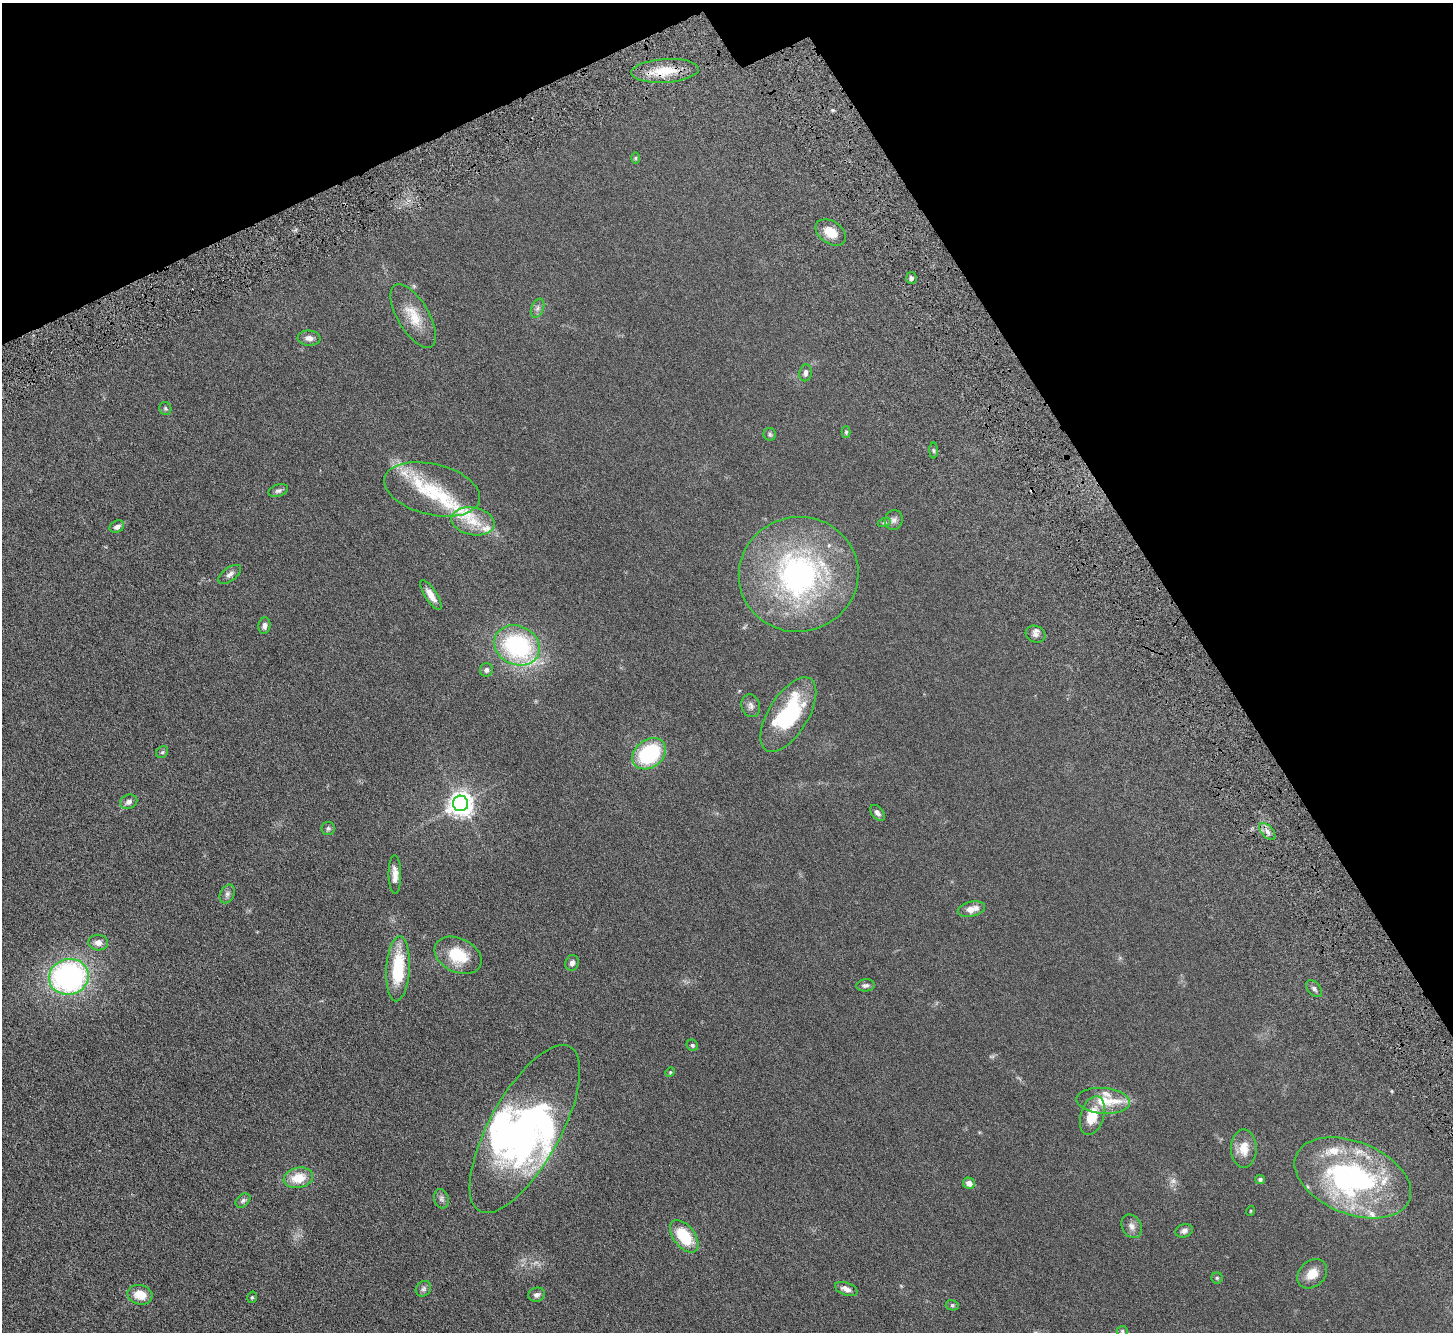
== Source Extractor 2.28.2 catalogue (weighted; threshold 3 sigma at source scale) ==
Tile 3 of 4 x 4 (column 3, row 1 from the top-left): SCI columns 3004-4454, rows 4235-5564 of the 6006 x 5937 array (HDU 1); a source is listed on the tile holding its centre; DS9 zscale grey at full resolution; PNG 1455 x 1334 px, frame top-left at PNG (2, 3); each listed source drawn as its Kron ellipse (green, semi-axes under 4 px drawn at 4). Shown black and unused: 24% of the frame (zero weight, under 4 of 8 exposures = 5% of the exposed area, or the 3 px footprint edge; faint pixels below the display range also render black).
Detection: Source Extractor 2.28.2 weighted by HDU 2 'WHT'; one run over the whole footprint, this tile lists its part. Background 0.0462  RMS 0.0061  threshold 0.025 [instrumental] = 3 sigma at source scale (4.09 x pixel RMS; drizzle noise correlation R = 1.36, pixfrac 0.8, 0.05/0.05 arcsec/px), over >= 5 px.
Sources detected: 85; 2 too faint to see at this stretch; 4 inside a brighter object's white glare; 1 long thin detection or spike segment (spike, bleed or trail) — neither listed nor drawn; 9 inside a brighter listed object's ellipse — not listed separately; the other 69 listed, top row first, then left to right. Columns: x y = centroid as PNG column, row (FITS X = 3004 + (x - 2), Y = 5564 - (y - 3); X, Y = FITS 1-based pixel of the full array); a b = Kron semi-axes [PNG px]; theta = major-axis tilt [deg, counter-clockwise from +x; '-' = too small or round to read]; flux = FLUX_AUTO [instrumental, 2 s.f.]
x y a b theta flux
665 71 34 12 4 12
635 158 6 4 89 0.58
831 232 17 11 -33 7.3
911 278 6 5 - 1.5
537 308 10 6 66 1.6
413 316 36 15 -59 12
309 338 11 7 -5 2.6
805 373 8 6 81 1.8
165 409 6 6 - 0.76
846 432 6 4 89 0.75
770 434 6 6 - 0.98
933 450 8 4 -89 0.8
432 489 49 25 -13 29
278 491 10 6 19 1.3
894 520 10 9 - 2
473 521 22 13 -10 9.5
884 523 6 4 18 0.77
117 527 7 5 28 2.2
230 574 13 6 36 2.1
799 574 60 57 14 120
431 595 17 6 -57 4.2
264 626 8 6 83 1.9
1036 634 10 8 -26 2.2
517 645 23 19 -25 61
486 670 7 6 - 1.5
751 706 11 9 -73 2.2
788 715 42 20 58 41
162 752 6 5 - 0.77
649 754 18 13 37 38
129 802 9 7 23 2.2
461 803 8 7 - 420
877 813 9 5 -50 1.9
328 828 7 6 - 1.1
1267 832 10 5 -49 2.3
395 875 19 6 -89 4.1
227 894 10 7 63 1.6
971 909 14 7 14 4.9
98 943 10 8 -4 3.1
458 955 25 17 -25 16
572 963 8 6 68 2.2
398 969 32 11 87 25
69 977 20 18 14 110
866 985 9 6 6 1.4
1314 989 10 6 -50 1.5
692 1045 6 5 - 0.95
670 1072 5 4 - 0.57
1103 1101 27 13 -4 12
1092 1116 20 11 73 12
525 1129 94 35 61 100
1244 1149 19 12 90 6.9
298 1178 15 10 11 9.9
1353 1178 61 36 -22 100
1260 1179 5 4 - 0.95
969 1183 6 5 - 3.2
441 1199 10 7 -76 1.4
243 1200 8 6 40 1.3
1250 1211 5 3 - 0.35
1132 1226 12 9 -62 2.8
1184 1231 9 6 18 1.8
684 1236 19 10 -52 20
1312 1274 16 12 43 6.6
1217 1278 5 5 - 0.78
423 1289 8 7 - 1.4
846 1289 12 6 -21 2.9
140 1295 12 9 -13 7.9
537 1295 8 7 - 1.7
252 1297 6 4 74 0.7
952 1305 6 5 - 0.86
1122 1331 5 5 - 0.76
Overlapping masked pixels (flux is a lower limit): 1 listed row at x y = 665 71